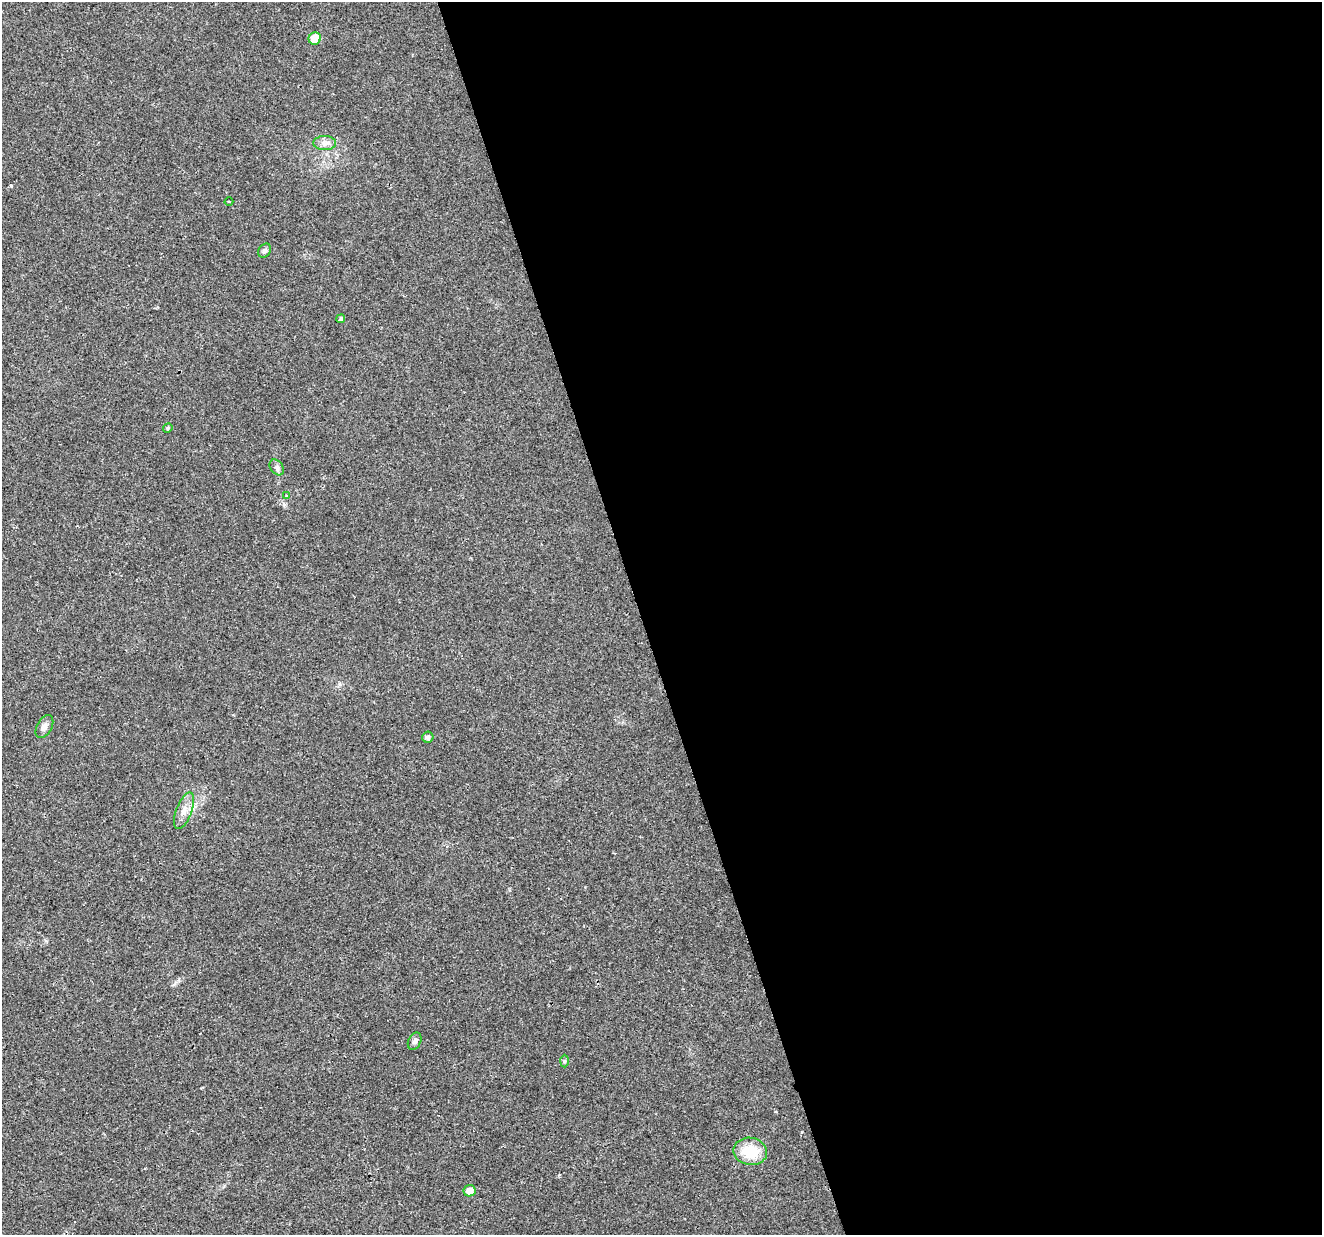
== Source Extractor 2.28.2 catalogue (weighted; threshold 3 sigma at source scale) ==
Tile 8 of 4 x 4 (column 4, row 2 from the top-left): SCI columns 3963-5282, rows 2523-3755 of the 5284 x 5097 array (HDU 1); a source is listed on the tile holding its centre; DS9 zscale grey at full resolution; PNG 1324 x 1237 px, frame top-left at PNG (2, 2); each listed source drawn as its Kron ellipse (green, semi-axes under 4 px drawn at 4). Shown black and unused: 52% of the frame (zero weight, under 2 of 3 exposures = <1% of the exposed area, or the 3 px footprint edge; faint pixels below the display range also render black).
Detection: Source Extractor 2.28.2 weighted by HDU 2 'WHT'; one run over the whole footprint, this tile lists its part. Background 0.0261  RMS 0.0056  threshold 0.0253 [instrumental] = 3 sigma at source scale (4.5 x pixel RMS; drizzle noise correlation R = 1.50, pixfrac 1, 0.0396/0.0396 arcsec/px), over >= 5 px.
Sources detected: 15; all 15 listed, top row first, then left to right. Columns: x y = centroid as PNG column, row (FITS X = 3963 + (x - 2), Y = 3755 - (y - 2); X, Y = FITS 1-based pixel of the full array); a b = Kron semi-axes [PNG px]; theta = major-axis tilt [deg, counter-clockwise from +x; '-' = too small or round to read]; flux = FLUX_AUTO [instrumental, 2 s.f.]
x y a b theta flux
315 38 6 6 - 12
325 143 11 7 0 2.9
229 201 4 3 - 0.49
264 251 8 6 57 1.5
341 319 5 4 - 1.1
168 428 5 4 - 0.85
277 467 9 6 -50 1.6
287 496 3 3 - 1.8
44 727 12 7 60 2.8
428 737 5 5 - 2
184 811 19 8 69 5.3
415 1041 9 6 64 1.7
564 1061 6 4 88 0.7
750 1151 17 13 -10 17
470 1191 6 5 - 5.1
Unlisted compact peaks at least as high as the median listed source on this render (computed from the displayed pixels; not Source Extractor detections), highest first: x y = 11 186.